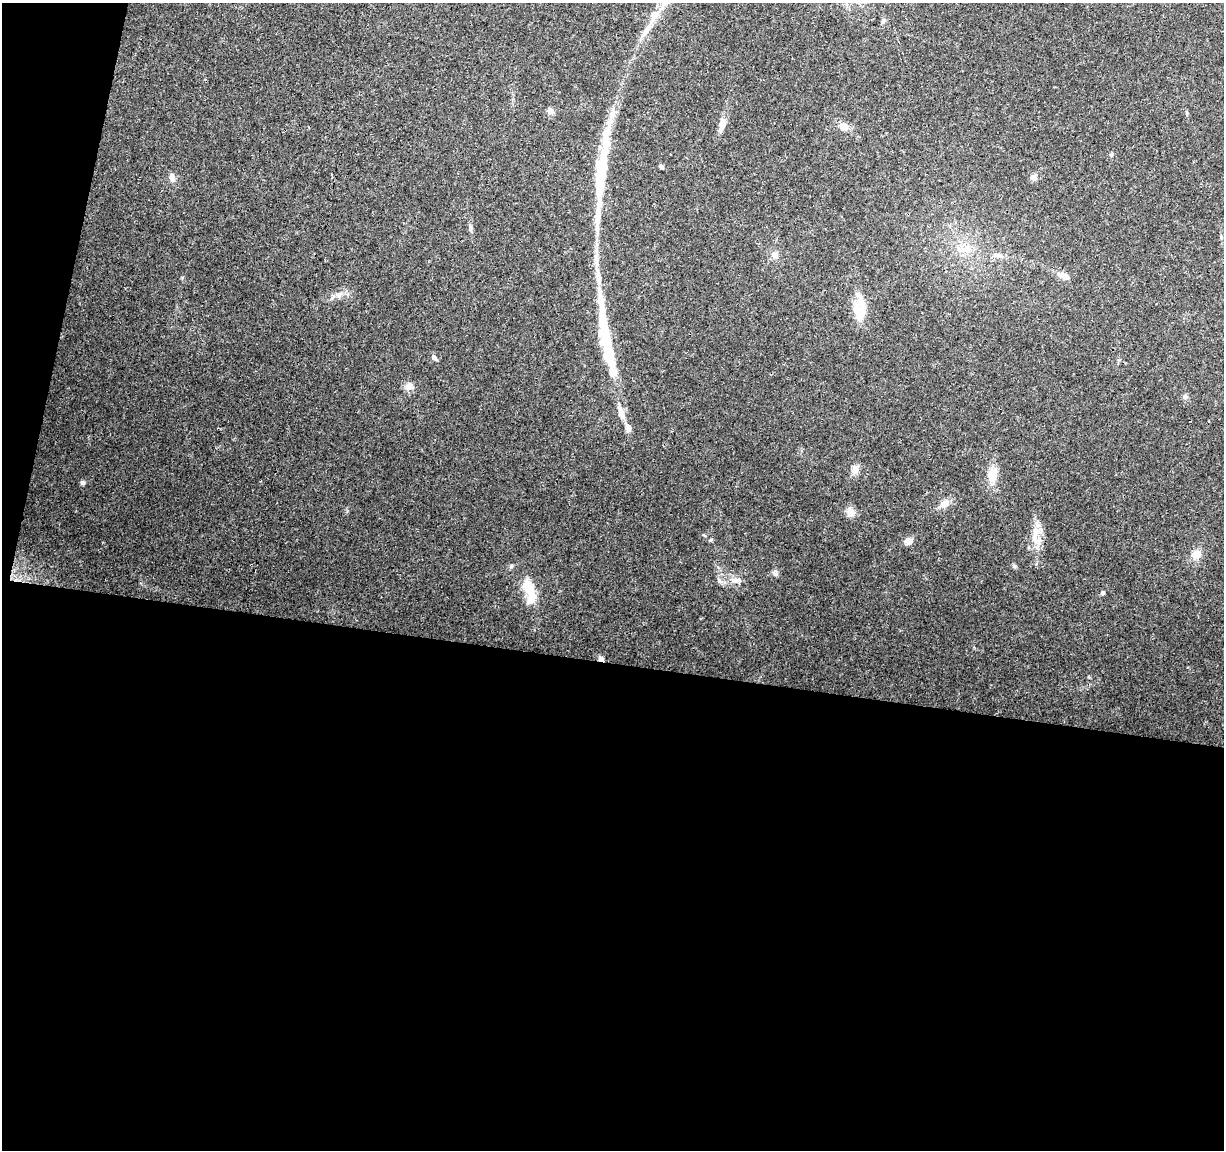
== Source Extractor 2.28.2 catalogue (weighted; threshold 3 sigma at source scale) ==
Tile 13 of 4 x 4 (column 1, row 4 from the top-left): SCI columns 1-1222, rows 225-1372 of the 4895 x 5100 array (HDU 1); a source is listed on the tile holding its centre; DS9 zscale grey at full resolution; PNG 1226 x 1152 px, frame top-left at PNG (2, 3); no overlay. Shown black and unused: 45% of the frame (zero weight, under 3 of 4 exposures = <1% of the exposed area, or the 3 px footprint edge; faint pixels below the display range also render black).
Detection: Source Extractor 2.28.2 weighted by HDU 2 'WHT'; one run over the whole footprint, this tile lists its part. Background 0.0215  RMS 0.004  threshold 0.0182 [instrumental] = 3 sigma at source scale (4.5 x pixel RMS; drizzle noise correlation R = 1.50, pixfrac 1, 0.0396/0.0396 arcsec/px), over >= 5 px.
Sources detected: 47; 3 inside a brighter object's white glare — not listed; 6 inside a brighter listed object's ellipse — not listed separately; the other 38 listed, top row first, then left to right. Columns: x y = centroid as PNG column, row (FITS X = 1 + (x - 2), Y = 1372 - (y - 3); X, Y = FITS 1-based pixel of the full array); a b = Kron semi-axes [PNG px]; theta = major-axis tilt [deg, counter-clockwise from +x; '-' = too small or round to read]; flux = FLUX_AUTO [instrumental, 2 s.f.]
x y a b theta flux
883 21 9 5 74 0.99
646 30 28 7 55 5.3
550 111 8 8 - 1.7
722 125 19 7 77 3.6
844 126 12 9 -20 3
1112 154 6 4 71 0.5
661 167 7 4 -40 0.68
601 172 55 11 84 28
1033 177 8 8 - 1.8
172 178 11 7 -68 1.7
470 228 8 4 82 0.82
965 249 19 8 13 4.3
775 255 10 7 -80 1.9
997 255 19 6 -13 2.4
1063 276 19 8 -21 3
339 295 7 4 72 0.92
601 301 36 9 -84 10
860 309 30 15 -90 9.5
606 341 39 13 -82 20
434 357 7 5 -37 1.3
409 386 12 9 32 2.4
1185 397 7 7 - 1.1
621 412 17 7 -71 3.9
628 428 10 7 -71 2.6
855 470 12 8 77 2.6
992 475 18 11 85 6.8
83 482 6 5 - 0.85
945 503 15 9 34 3
850 512 10 9 - 3.4
1035 533 31 8 87 6.4
909 541 10 8 23 2.3
1196 554 13 11 33 3.8
776 573 9 6 -41 1
720 581 12 6 -38 1.5
735 581 11 8 -18 2.5
529 588 25 11 -64 9.6
1103 593 5 5 - 0.86
601 659 6 5 - 1.5
Overlapping masked pixels (flux is a lower limit): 1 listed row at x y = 601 659
Unlisted compact peaks at least as high as the median listed source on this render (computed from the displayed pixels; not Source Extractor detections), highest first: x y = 1014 566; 704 535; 711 540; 182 278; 347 511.